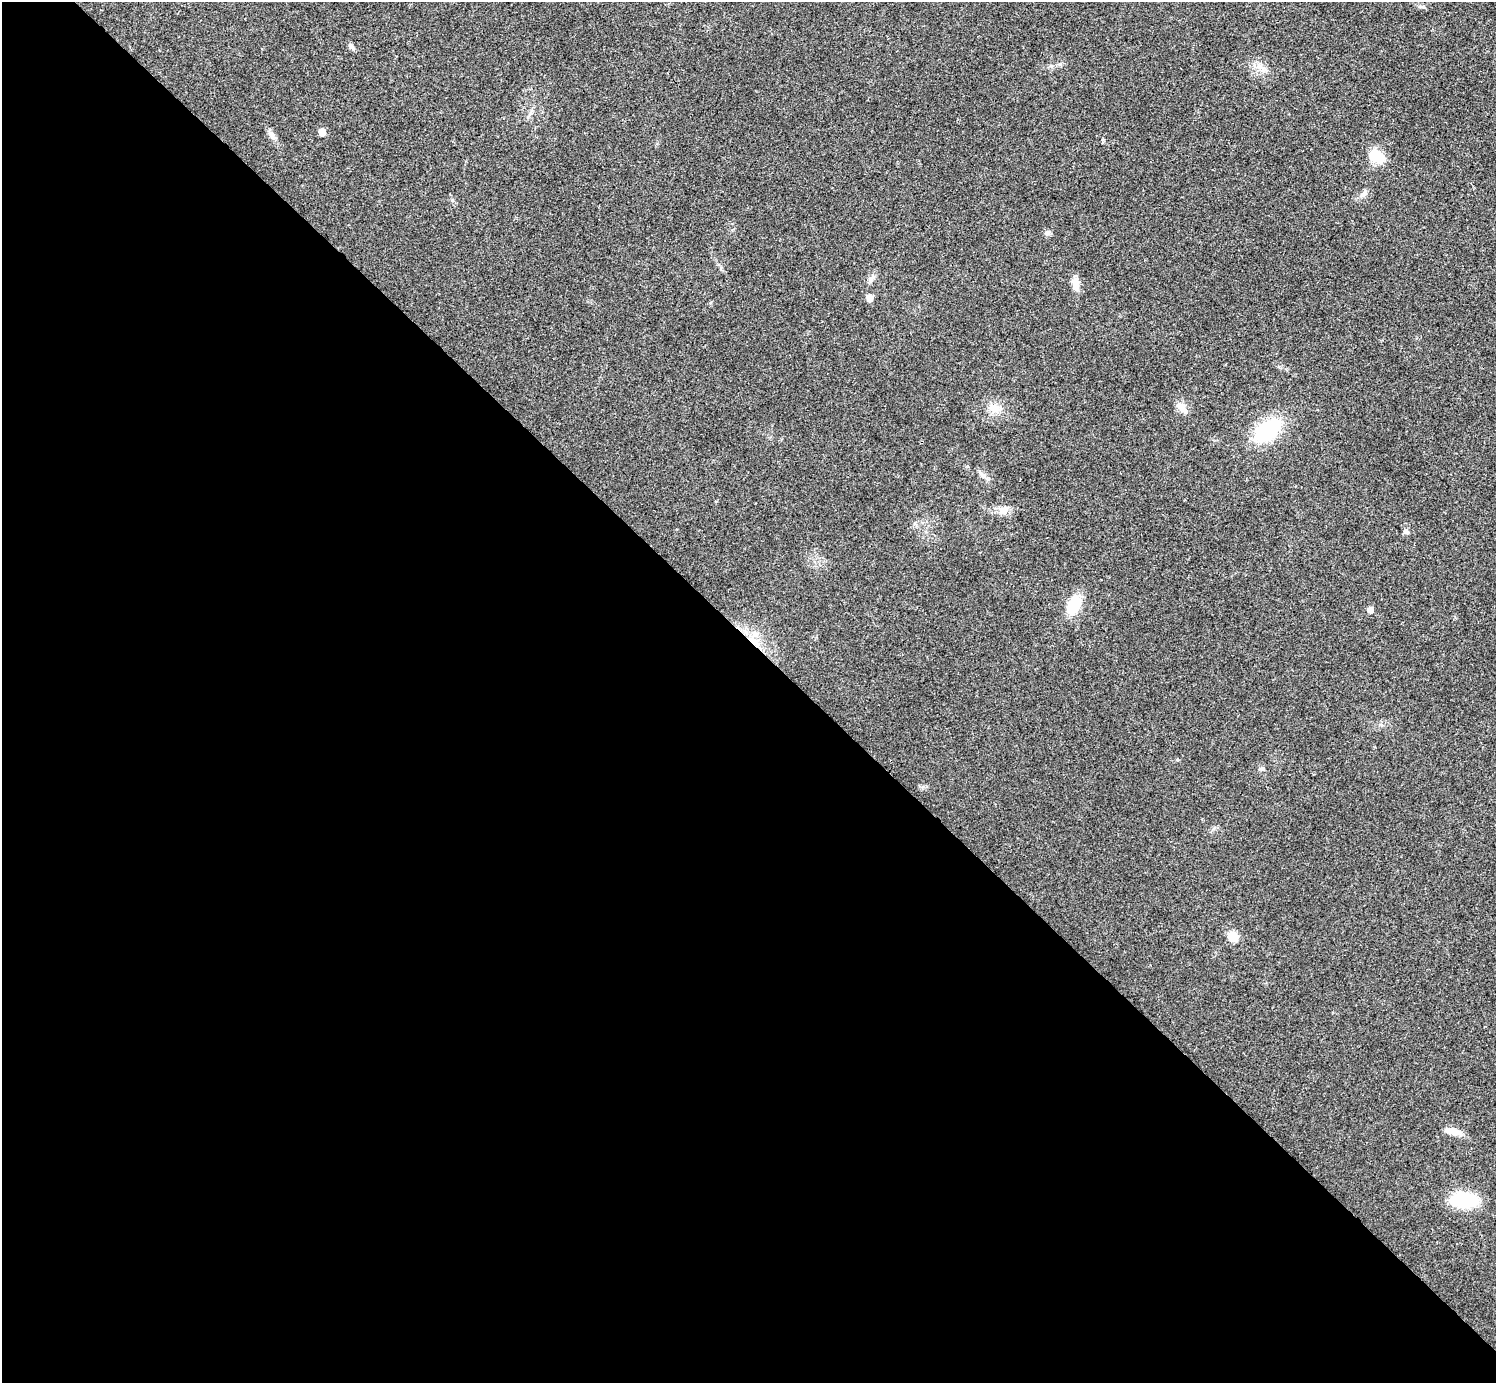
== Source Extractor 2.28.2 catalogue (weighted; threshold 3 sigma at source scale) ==
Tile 9 of 4 x 4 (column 1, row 3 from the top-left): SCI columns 4-1497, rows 1541-2921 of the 5985 x 5985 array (HDU 1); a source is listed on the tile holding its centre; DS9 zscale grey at full resolution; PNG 1498 x 1385 px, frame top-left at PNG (2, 2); no overlay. Shown black and unused: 54% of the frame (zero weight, under 3 of 4 exposures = <1% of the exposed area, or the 3 px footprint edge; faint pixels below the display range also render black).
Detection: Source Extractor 2.28.2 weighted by HDU 2 'WHT'; one run over the whole footprint, this tile lists its part. Background 0.0196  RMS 0.004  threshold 0.0179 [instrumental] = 3 sigma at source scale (4.5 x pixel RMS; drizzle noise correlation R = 1.50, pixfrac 1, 0.05/0.05 arcsec/px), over >= 5 px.
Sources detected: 24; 1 inside a brighter listed object's ellipse — not listed separately; the other 23 listed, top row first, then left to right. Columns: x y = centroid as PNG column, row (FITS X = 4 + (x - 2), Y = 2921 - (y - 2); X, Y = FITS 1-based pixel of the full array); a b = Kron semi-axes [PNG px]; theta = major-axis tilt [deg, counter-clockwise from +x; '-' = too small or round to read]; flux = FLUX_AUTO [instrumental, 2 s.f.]
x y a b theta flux
351 47 8 6 -53 1.1
1260 67 12 7 -42 2.8
322 132 5 5 - 4.5
272 135 16 7 -58 2.1
1377 156 16 13 -32 10
1363 194 11 7 35 1.8
1047 233 8 7 - 1.3
871 279 9 7 50 1.6
1075 284 18 8 -80 3.8
870 298 6 5 - 4
995 408 16 13 -24 4.9
1182 408 15 10 -57 3.6
1267 431 30 18 39 31
983 475 10 6 -36 1.5
1003 510 11 10 - 3.7
1406 532 7 6 - 1.1
1074 605 18 12 62 13
1370 610 5 5 - 2.9
756 643 13 8 -46 3.8
1262 769 7 5 42 0.88
1233 936 10 9 - 6.4
1454 1132 23 7 -13 4
1464 1200 22 13 -3 26
Overlapping masked pixels (flux is a lower limit): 1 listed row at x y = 756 643
Unlisted compact peaks at least as high as the median listed source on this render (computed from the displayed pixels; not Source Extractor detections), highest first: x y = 1060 64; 452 200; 923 787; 1051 66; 1177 760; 710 303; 1214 828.